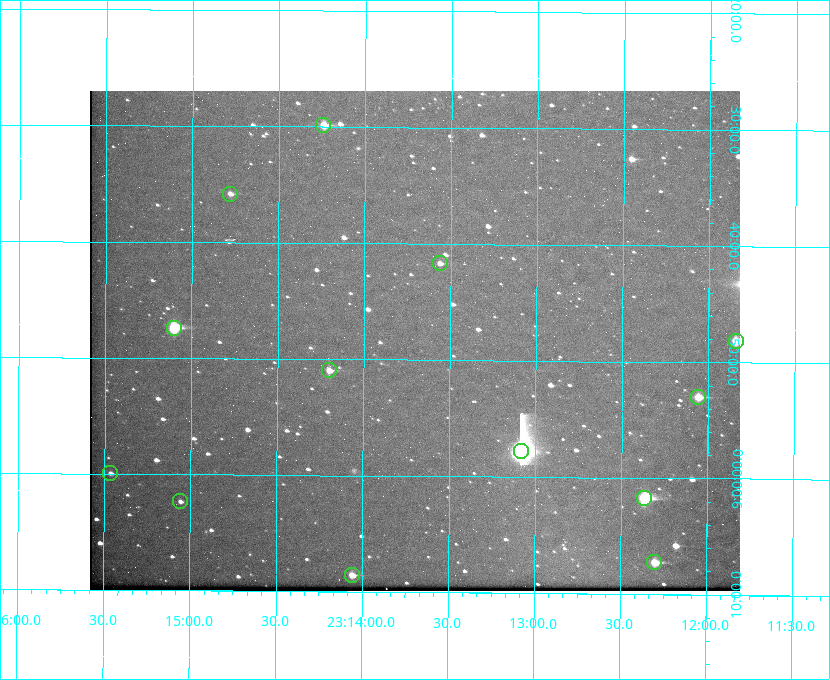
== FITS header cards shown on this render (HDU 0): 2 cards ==
NAXIS1  =                  650 / Width of table row in bytes
NAXIS2  =                  500 / Number of rows in table

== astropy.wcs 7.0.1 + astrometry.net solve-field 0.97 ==
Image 650 x 500 px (HDU 0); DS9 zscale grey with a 90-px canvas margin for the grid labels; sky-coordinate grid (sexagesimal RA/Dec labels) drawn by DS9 from the SOLVED WCS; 13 Tycho-2 reference stars matched to detected sources circled (green)
Header WCS: none
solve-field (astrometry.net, Tycho-2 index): SOLVED blind (the file carries no WCS)
Solved WCS: RA---TAN-SIP/DEC--TAN-SIP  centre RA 23:13:42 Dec +08:48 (348.43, +8.81 deg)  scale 5.16 arcsec/px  FOV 55.9' x 43.0'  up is +180 deg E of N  parity flipped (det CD > 0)
(file carries no celestial WCS; the grid is the blind solution)
Tycho-2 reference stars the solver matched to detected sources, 13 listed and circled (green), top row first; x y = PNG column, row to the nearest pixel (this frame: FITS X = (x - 90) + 1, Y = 500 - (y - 91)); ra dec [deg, ICRS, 3 dp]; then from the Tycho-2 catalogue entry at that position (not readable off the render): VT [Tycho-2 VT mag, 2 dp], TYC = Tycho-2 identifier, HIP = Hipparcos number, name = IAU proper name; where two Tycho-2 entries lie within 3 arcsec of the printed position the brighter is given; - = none
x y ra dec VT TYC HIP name
323 125 348.560 +8.498 9.78 1161-1619-1 - -
230 194 348.695 +8.597 11.30 1161-1571-1 - -
440 263 348.391 +8.694 11.47 1161-728-1 - -
174 328 348.775 +8.789 8.97 1161-884-1 114784 -
736 341 347.960 +8.802 9.24 1161-1027-1 - -
329 370 348.550 +8.849 10.80 1161-574-1 - -
698 397 348.014 +8.883 10.51 1161-1048-1 - -
521 451 348.271 +8.963 6.92 1161-1161-1 114608 -
110 473 348.866 +8.999 11.82 1161-694-1 - -
644 498 348.091 +9.029 8.14 1161-448-1 114562 -
180 501 348.765 +9.039 11.87 1161-1547-1 - -
654 562 348.075 +9.120 9.77 1161-768-1 - -
352 575 348.514 +9.143 10.38 1161-1071-1 - -